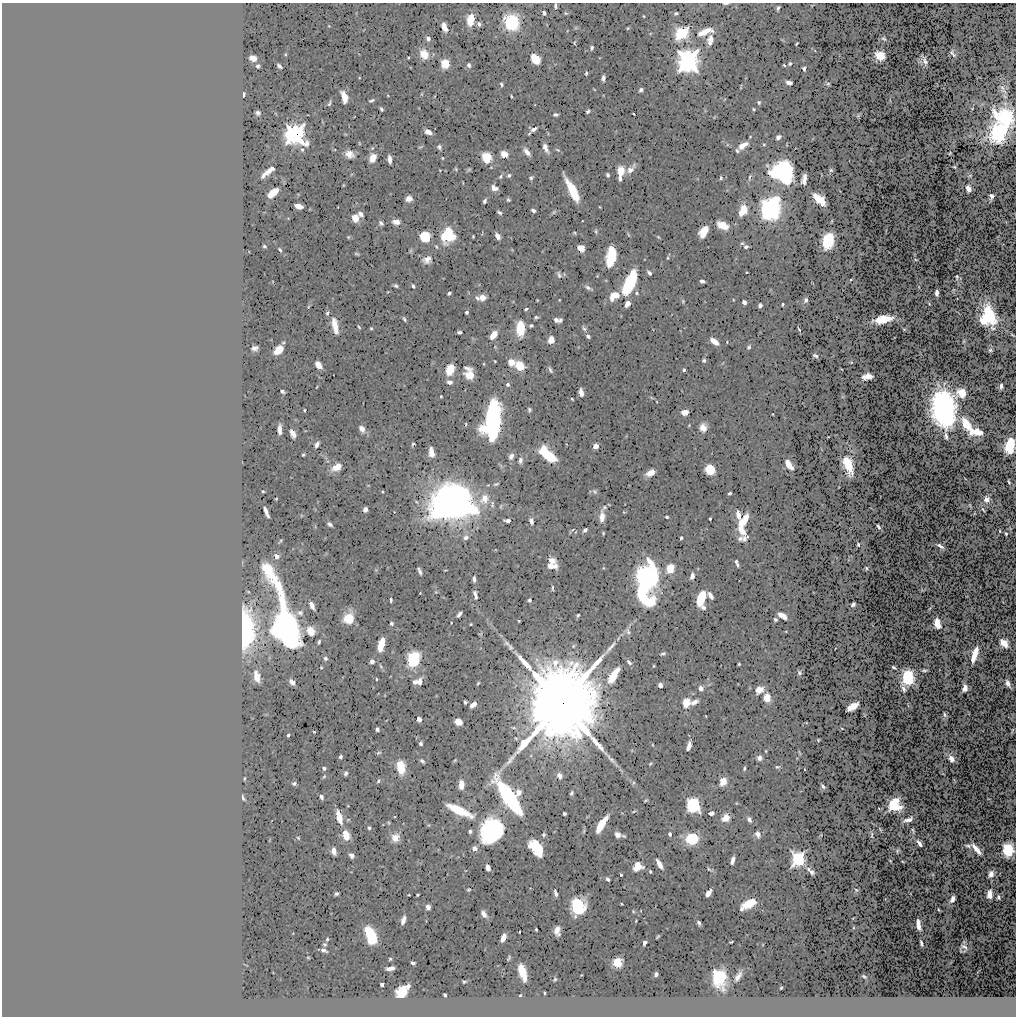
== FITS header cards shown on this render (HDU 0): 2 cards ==
NAXIS1  =                 1014
NAXIS2  =                 1014

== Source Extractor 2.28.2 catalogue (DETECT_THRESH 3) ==
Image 1014 x 1014 px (HDU 0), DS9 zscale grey, 1 PNG px = 1 image px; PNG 1018 x 1018 px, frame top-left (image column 1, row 1014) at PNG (2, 3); no overlay
Background 0.495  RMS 0.012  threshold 0.0346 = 3 sigma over >= 5 px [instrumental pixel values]
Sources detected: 494; all 494 listed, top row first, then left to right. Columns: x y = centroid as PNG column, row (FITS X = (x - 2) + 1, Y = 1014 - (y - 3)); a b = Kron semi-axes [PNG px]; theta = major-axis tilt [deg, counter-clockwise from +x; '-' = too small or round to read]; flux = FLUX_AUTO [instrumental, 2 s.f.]
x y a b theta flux
725 3 5 2 - 1.1
555 6 5 3 - 1.4
778 8 4 3 - 1.3
544 13 4 3 - 1.9
566 13 5 4 - 0.83
676 13 4 3 - 1.2
643 16 3 2 - 0.6
471 20 7 5 83 23
511 22 10 8 -65 64
479 24 6 4 -71 1.9
444 27 9 4 -70 6.4
628 28 3 3 - 0.7
704 32 16 6 21 14
682 33 8 6 40 71
428 39 5 4 - 2.5
884 39 7 5 -34 1
710 40 10 6 82 7.1
574 43 4 3 - 0.68
797 43 4 2 - 0.78
592 48 4 3 - 1.8
952 53 6 3 -59 1.4
424 54 11 9 -60 9.7
880 55 8 7 - 12
253 58 6 5 - 5.5
535 59 8 6 -53 17
688 61 9 8 - 480
924 61 8 3 -68 2.3
790 63 3 3 - 1.2
445 64 6 5 - 21
469 65 6 5 - 1.7
784 65 3 2 - 0.76
258 66 4 3 - 1.7
279 66 5 3 - 2.2
804 69 4 3 - 1.6
586 73 4 3 - 1.1
603 78 5 3 - 2.2
789 83 6 4 -12 2.9
501 84 4 3 - 1.3
828 84 5 5 - 1
1003 89 16 6 -62 3.5
641 90 4 3 - 1.8
243 94 4 3 - 2.1
422 94 6 3 71 0.68
511 96 4 2 - 0.76
344 97 11 5 -75 8.6
371 100 6 3 18 1.3
759 102 5 4 - 1.3
329 103 9 4 73 1.5
381 109 4 3 - 1.3
754 109 3 2 - 0.81
588 111 4 3 - 1.8
258 113 4 4 - 1.9
556 114 5 3 - 1.7
633 114 3 2 - 0.59
1007 116 20 14 -21 46
534 129 9 5 34 3.3
428 132 7 4 -24 4.2
999 133 15 13 76 62
295 134 8 8 - 350
778 137 5 4 - 2.9
359 143 5 3 - 0.55
743 145 11 5 33 7.8
420 147 6 4 31 0.89
439 147 5 4 - 2
545 148 9 4 -65 4.4
302 150 6 5 - 1.6
558 150 8 4 -35 1.1
737 151 5 4 - 1.3
527 152 9 4 -51 4.4
950 153 3 2 - 0.6
349 154 8 6 -29 7.7
504 154 7 6 - 6.2
372 158 8 5 67 11
442 158 3 3 - 0.69
487 158 7 6 - 22
389 159 7 4 -83 3.5
954 167 3 2 - 0.75
272 168 4 3 - 2
456 169 5 4 - 0.93
631 169 14 6 48 5.4
469 170 5 3 - 1.1
831 170 5 4 - 0.95
621 171 11 5 84 18
783 172 17 14 -37 130
266 173 12 4 40 5.8
509 175 5 5 - 1.5
608 175 4 3 - 1.5
970 175 5 3 - 0.6
500 176 6 5 - 1.4
749 177 9 3 82 1.1
531 178 5 4 - 1.3
721 178 4 3 - 1.3
804 179 10 5 80 4.9
343 185 5 3 - 0.59
494 188 6 5 - 4.1
968 188 5 4 - 5.8
572 191 20 6 -64 30
273 193 10 5 42 13
991 196 6 4 86 2
409 199 6 5 - 5.6
819 199 12 6 -41 17
508 200 5 4 - 1.2
485 201 4 3 - 1.6
298 206 7 4 -16 8.5
600 207 4 2 - 0.53
770 209 12 9 71 250
533 210 4 3 - 1.9
743 210 10 6 66 17
499 212 5 3 - 1.4
554 212 7 4 46 1.2
361 214 7 4 -46 2.3
355 218 7 6 - 7
396 222 6 5 - 6.2
381 223 5 3 - 1.9
723 225 10 6 -23 13
596 231 6 4 -72 1.2
703 232 11 6 61 12
575 233 5 4 - 1
628 235 7 2 -68 0.86
448 236 13 12 - 37
473 236 3 2 - 0.74
498 236 6 4 -61 3.6
348 237 5 4 - 0.86
425 237 8 7 - 25
658 237 6 3 -44 0.76
828 240 11 7 77 42
742 243 5 4 - 0.99
264 246 3 3 - 1
436 247 6 4 -63 1.1
746 247 4 3 - 1.8
581 248 6 5 - 8.2
280 250 5 3 - 1.2
357 254 5 3 - 1
611 257 16 7 79 35
668 258 5 4 - 0.87
427 260 9 7 27 5
649 273 5 3 - 2.2
559 275 9 6 -67 2
957 277 4 2 - 0.89
851 279 4 2 - 0.51
702 281 5 3 - 2.4
630 283 20 8 66 58
396 286 5 3 - 1.3
413 286 4 3 - 1.8
588 288 11 4 -29 2.1
449 293 4 3 - 1.4
636 293 6 5 - 1.4
937 293 6 3 -89 3.3
614 296 10 6 32 13
482 297 6 5 - 6.6
477 298 7 5 -64 1.8
559 300 3 2 - 0.47
806 300 6 5 - 2
683 301 6 4 -72 1
744 302 4 4 - 3.2
627 304 7 5 58 3.9
782 304 3 3 - 0.94
929 304 3 2 - 0.49
760 305 4 4 - 2.4
308 307 6 3 70 0.82
526 309 5 3 - 0.98
467 312 3 3 - 1.4
327 313 6 5 - 1.5
989 315 16 8 -69 37
536 317 5 3 - 1.2
404 319 5 3 - 1.4
883 319 15 6 11 17
556 320 5 4 - 3
560 320 5 4 - 1.4
982 321 8 5 -50 7.5
335 325 21 7 -78 9.4
531 326 4 3 - 1.4
359 327 5 2 - 0.81
371 328 4 4 - 0.82
520 328 11 6 90 31
584 328 8 5 -49 1.6
799 329 4 2 - 0.9
459 332 4 3 - 1.6
493 335 8 5 53 10
1012 335 6 2 -44 0.74
588 336 4 3 - 2
551 340 5 5 - 8.8
714 341 8 4 -37 9.2
749 347 6 4 61 1.3
255 348 6 4 11 2.6
278 350 8 5 41 19
990 350 3 3 - 1.1
815 356 5 3 - 1.4
704 360 4 4 - 1.4
495 361 3 2 - 0.59
511 362 7 7 - 7.6
484 364 5 3 - 0.61
318 365 7 5 -53 6.2
520 366 7 6 - 19
468 368 10 4 -9 3
450 370 8 6 75 21
550 370 8 4 -65 1.7
684 370 3 3 - 1.7
469 375 7 7 - 14
867 376 10 5 8 5.4
449 382 6 5 - 3
508 384 5 5 - 1.6
1001 386 5 3 - 2.4
282 391 5 3 - 1.5
581 393 6 4 -78 6.5
962 393 8 7 - 10
441 396 3 2 - 0.71
652 398 6 3 -19 0.82
572 399 3 2 - 0.77
943 408 23 13 -82 300
304 410 3 2 - 0.82
529 410 5 4 - 1.3
685 412 5 4 - 8.9
773 414 3 2 - 0.48
493 420 25 11 83 240
466 424 4 3 - 0.75
966 424 12 7 -61 15
703 427 8 7 - 6.6
279 429 8 4 -89 5.3
362 429 7 5 -55 4
976 432 13 6 -7 12
293 433 8 4 -62 6
413 444 4 3 - 0.82
317 445 6 4 66 2.7
596 446 4 4 - 7.3
1010 446 12 7 75 25
431 452 9 5 -81 6.4
303 455 3 3 - 0.97
548 455 17 7 -42 32
511 456 7 5 65 3.1
520 460 8 6 76 2.9
789 464 9 4 -57 13
848 465 17 7 -72 16
336 467 11 7 28 7.8
710 470 7 7 - 20
651 473 8 5 28 7.1
1009 482 4 2 - 0.81
496 484 7 3 18 0.95
263 491 3 2 - 0.73
595 491 7 5 -53 1.7
383 492 3 2 - 0.64
729 493 4 3 - 1.3
276 499 3 2 - 0.59
484 499 13 10 64 11
987 499 4 4 - 7.9
450 502 22 18 37 600
492 504 10 5 80 2
466 506 19 7 -26 71
501 506 6 4 71 0.92
604 507 7 6 - 1.5
365 509 5 4 - 3.2
983 510 5 2 - 0.75
266 512 10 3 -69 3.7
738 515 12 6 -67 6.3
602 517 13 6 87 6.2
667 517 3 3 - 1.1
745 518 10 4 76 7.6
710 519 3 2 - 0.86
508 521 6 3 -3 2.8
531 521 6 4 -75 3.7
741 523 6 6 - 7.2
330 524 5 3 - 1.9
878 527 5 3 - 1.9
573 529 5 3 - 0.7
585 530 5 3 - 2
741 530 15 8 -57 7.6
1000 531 3 2 - 0.66
603 533 3 3 - 0.8
1006 534 3 3 - 0.88
466 537 7 6 - 2.8
681 538 4 3 - 1.3
743 538 12 7 24 4.5
858 544 4 3 - 1.4
940 546 7 3 -32 2.6
276 556 6 5 - 3.6
552 561 7 6 - 6.5
736 561 5 4 - 1.1
737 565 6 3 -60 1.5
552 566 9 4 -2 5.9
266 568 15 9 -56 19
866 568 3 2 - 0.92
670 569 7 6 - 17
419 571 7 3 -64 2.2
692 576 6 4 76 4
648 577 19 12 -86 230
474 579 5 3 - 2.3
552 588 8 3 -90 1.1
420 593 2 2 - 0.4
642 593 24 9 -61 46
475 595 8 3 -78 2.8
710 595 7 4 -55 3.4
701 598 12 6 72 30
391 600 4 3 - 1.2
529 600 4 3 - 1.5
853 604 4 3 - 1.8
312 605 7 4 -62 5.2
704 607 5 5 - 1.9
300 613 9 7 -6 2.7
459 614 6 3 51 2.6
578 615 3 3 - 1.1
782 616 9 5 -33 5.9
348 618 11 9 66 13
775 619 3 3 - 1.3
519 621 3 2 - 0.57
391 623 4 4 - 1.4
937 623 8 5 -77 12
471 624 3 2 - 0.65
286 627 41 14 -76 380
246 629 40 15 -89 74
310 631 11 9 -55 7.5
628 631 9 6 -64 2.3
618 638 8 3 46 1.3
319 642 4 3 - 1.2
507 643 11 6 -39 2.5
1004 643 7 5 -44 12
381 645 10 5 76 22
573 646 5 4 - 0.99
511 647 7 5 -61 1.5
663 654 6 3 17 1.3
974 655 12 4 73 16
325 658 5 5 - 1.7
413 659 9 7 73 70
372 661 4 4 - 3
629 662 7 4 -47 2.3
739 664 3 3 - 0.83
654 666 4 3 - 0.62
894 667 4 3 - 1.1
924 670 5 2 - 1.3
799 673 6 5 - 1.4
613 675 17 7 58 19
257 676 9 5 -77 7.1
908 677 9 6 -86 61
377 679 3 2 - 0.67
420 681 8 6 76 4.6
292 682 5 4 - 8.6
415 682 5 5 - 3
478 683 5 3 - 0.81
1008 684 7 4 -63 3
660 685 4 4 - 3.5
701 688 6 6 - 3.5
965 688 6 4 82 5.6
904 689 6 3 -63 2
759 690 8 7 - 6.8
767 697 7 5 -84 12
465 702 4 3 - 1.6
694 702 9 5 28 4.1
561 703 15 13 71 22000
686 703 9 7 73 11
473 705 7 4 42 5.2
853 706 10 5 30 11
945 714 6 4 -73 1.4
419 719 4 4 - 4.2
458 722 6 5 - 9.3
513 728 7 4 -8 1.2
377 729 4 4 - 1.8
1012 731 5 2 - 0.82
314 732 4 3 - 0.58
288 735 3 3 - 1.2
516 738 6 4 -43 1
818 740 3 3 - 0.74
421 743 4 3 - 1.6
653 745 5 3 - 0.59
689 746 8 4 71 5
766 751 3 2 - 0.6
379 753 6 4 19 1.1
799 753 8 2 -69 0.75
341 757 4 3 - 1.7
759 758 5 4 - 4.3
951 759 8 5 -55 4.4
455 760 5 3 - 0.72
422 761 5 3 - 1.4
650 764 5 3 - 0.78
616 765 8 4 -53 1.5
401 767 10 6 -83 27
777 767 6 4 12 1.2
324 768 5 4 - 1.6
744 769 4 3 - 1.1
346 773 4 3 - 2
324 776 7 4 53 1
560 776 7 5 -65 3.8
244 779 4 2 - 0.68
378 781 6 5 - 1.4
723 781 7 5 70 9.9
294 783 5 4 - 1.8
633 783 5 3 - 1
461 784 7 4 -88 8.4
823 786 4 3 - 1.9
519 792 8 7 - 4.3
571 793 5 3 - 1.3
321 797 5 4 - 2.2
509 797 30 8 -56 140
243 798 6 3 -71 1.4
646 800 5 2 - 0.85
693 805 9 8 - 71
894 805 8 8 - 41
459 810 21 6 -25 31
634 811 6 3 19 0.78
711 813 5 4 - 3.8
564 814 3 3 - 1.6
339 817 13 5 -74 12
726 818 7 6 - 8.1
749 819 6 5 - 2.5
908 820 8 4 19 3.6
601 824 16 5 58 20
369 828 4 4 - 1.2
880 830 7 2 -69 0.6
913 830 5 2 - 0.95
470 831 4 3 - 1.5
492 831 19 15 59 120
584 831 6 4 72 0.91
670 834 4 3 - 2.1
758 834 7 5 -72 3.7
346 835 8 5 -71 18
543 835 4 3 - 1.2
617 835 7 6 - 4.4
872 835 9 3 89 1.1
298 838 6 4 -45 0.97
395 838 5 4 - 23
692 839 7 6 - 53
920 843 6 3 -53 3.9
968 846 7 4 -14 1.7
475 848 6 5 - 3.5
536 848 15 9 -53 30
976 849 11 4 -50 8
1008 849 11 9 86 26
334 851 7 4 -83 5
897 851 5 3 - 0.84
352 855 5 4 - 2.4
798 859 6 6 - 130
733 860 7 3 74 3.9
902 861 3 2 - 0.5
659 864 9 4 -61 6.9
638 867 8 7 - 11
488 868 6 4 -74 4.8
709 869 9 4 -28 1.3
809 869 6 6 - 2.2
650 871 3 3 - 0.9
811 872 4 4 - 2.1
991 874 6 5 - 4.5
621 875 3 3 - 1.2
608 879 4 3 - 2.2
469 890 4 4 - 0.92
856 890 5 4 - 0.96
556 893 7 3 -77 2.4
708 893 7 4 54 4.8
336 894 4 3 - 1.6
989 894 7 4 87 6.8
417 895 3 3 - 0.78
999 897 4 3 - 2
953 899 6 4 64 4
622 904 3 2 - 0.59
749 904 12 6 27 22
578 906 12 10 -88 50
428 907 4 4 - 8
741 909 5 3 - 1.8
633 911 5 4 - 0.78
484 914 8 5 -56 4.3
403 920 8 4 72 4
636 921 3 2 - 0.6
699 923 5 3 - 1.7
918 924 9 4 -83 5.2
536 929 3 2 - 0.87
557 931 8 5 -88 5.7
519 932 3 2 - 0.62
371 936 15 7 -70 42
658 937 5 2 - 0.81
503 938 7 4 69 7.4
327 939 4 3 - 0.92
731 942 4 2 - 0.8
644 943 4 3 - 2
921 943 5 3 - 1.6
325 944 4 4 - 1
964 947 6 3 -34 1.3
323 950 6 3 -20 2.2
308 957 4 2 - 0.53
509 958 5 2 - 0.92
390 959 3 3 - 1
413 963 4 3 - 2.2
617 963 7 6 - 14
390 968 7 4 9 4.1
522 972 14 5 -72 25
656 974 4 4 - 2.6
738 976 11 4 56 3.6
864 976 4 2 - 1
719 978 12 8 -81 53
555 979 3 3 - 0.83
464 982 3 2 - 0.83
382 985 4 4 - 3.7
408 986 5 4 - 1.9
781 988 3 2 - 0.74
402 992 10 8 51 20
544 993 3 2 - 0.73
445 995 3 3 - 1.4
520 995 3 2 - 0.79
At the frame edge (FLAGS 8, measured only in part): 4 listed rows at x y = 725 3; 555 6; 1010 446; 1008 849